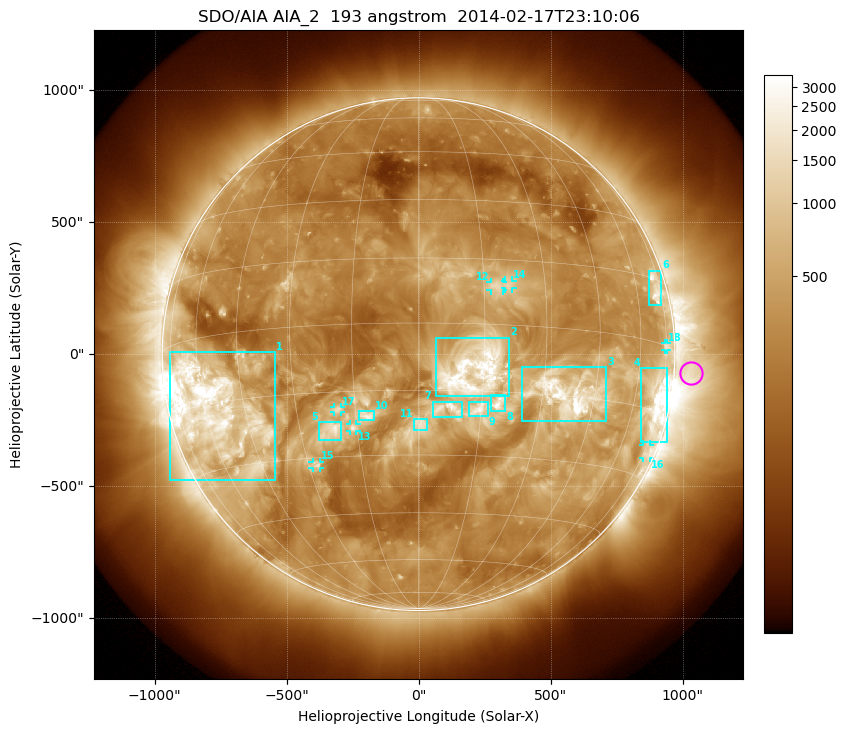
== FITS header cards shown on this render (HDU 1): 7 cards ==
TELESCOP= 'SDO/AIA'
INSTRUME= 'AIA_2'
WAVELNTH=                  193
WAVEUNIT= 'angstrom'
DATE-OBS= '2014-02-17T23:10:06.84'
CTYPE1  = 'HPLN-TAN'
CTYPE2  = 'HPLT-TAN'

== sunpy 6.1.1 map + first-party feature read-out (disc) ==
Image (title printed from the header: SDO/AIA AIA_2  193 angstrom  2014-02-17T23:10:06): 1024 x 1024 px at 2.4 arcsec/px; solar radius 971 arcsec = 405 px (full disc in frame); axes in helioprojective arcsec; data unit not stated in the header (colour bar unlabelled)
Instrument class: DISC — disc imager (sunpy class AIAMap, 193 A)
Bright regions (active regions / flare kernels): reference = the median radial profile (limb darkening/brightening removed); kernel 9 px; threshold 5 sigma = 751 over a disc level ~286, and >= 1.15x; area >= 12 px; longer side >= 10 px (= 24 arcsec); searched inside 0.97 R_sun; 18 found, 18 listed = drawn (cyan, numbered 1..; 7 of them under ~33 arcsec drawn as corner ticks so the feature stays visible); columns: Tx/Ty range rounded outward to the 5 arcsec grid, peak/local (2 s.f.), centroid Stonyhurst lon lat
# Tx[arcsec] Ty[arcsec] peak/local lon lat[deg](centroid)
1 -940..-545 -475..10 15 -56 -16
2 65..345 -160..65 11 +13 -10
3 390..710 -255..-50 19 +37 -15
4 840..940 -335..-50 15 +71 -13
5 -380..-290 -330..-255 5.7 -22 -24
6 870..920 185..320 6.6 +71 +12
7 50..165 -240..-180 5.5 +7 -19
8 270..330 -215..-155 6.7 +19 -18
9 190..265 -235..-180 4.9 +14 -19
10 -225..-165 -250..-215 4.2 -12 -21
11 -20..30 -290..-245 3.6 +1 -23
12 270..320 240..275 3.7 +18 +9
13 -260..-235 -290..-265 4.1 -16 -23
14 325..355 250..280 3.6 +21 +9
15 -400..-375 -430..-405 5 -28 -32
16 850..875 -395..-340 4 +77 -24
17 -320..-295 -220..-200 3.4 -19 -19
18 930..940 15..40 3.8 +75 +0
Off-limb structures (1.02-1.3 R_sun): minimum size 162 px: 2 found; the strongest spans PA ~225..300 deg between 1.02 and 1.3 R_sun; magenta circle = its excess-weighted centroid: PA ~265 deg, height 1.07 R_sun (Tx ~1035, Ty ~-75 arcsec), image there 4.4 x the reference